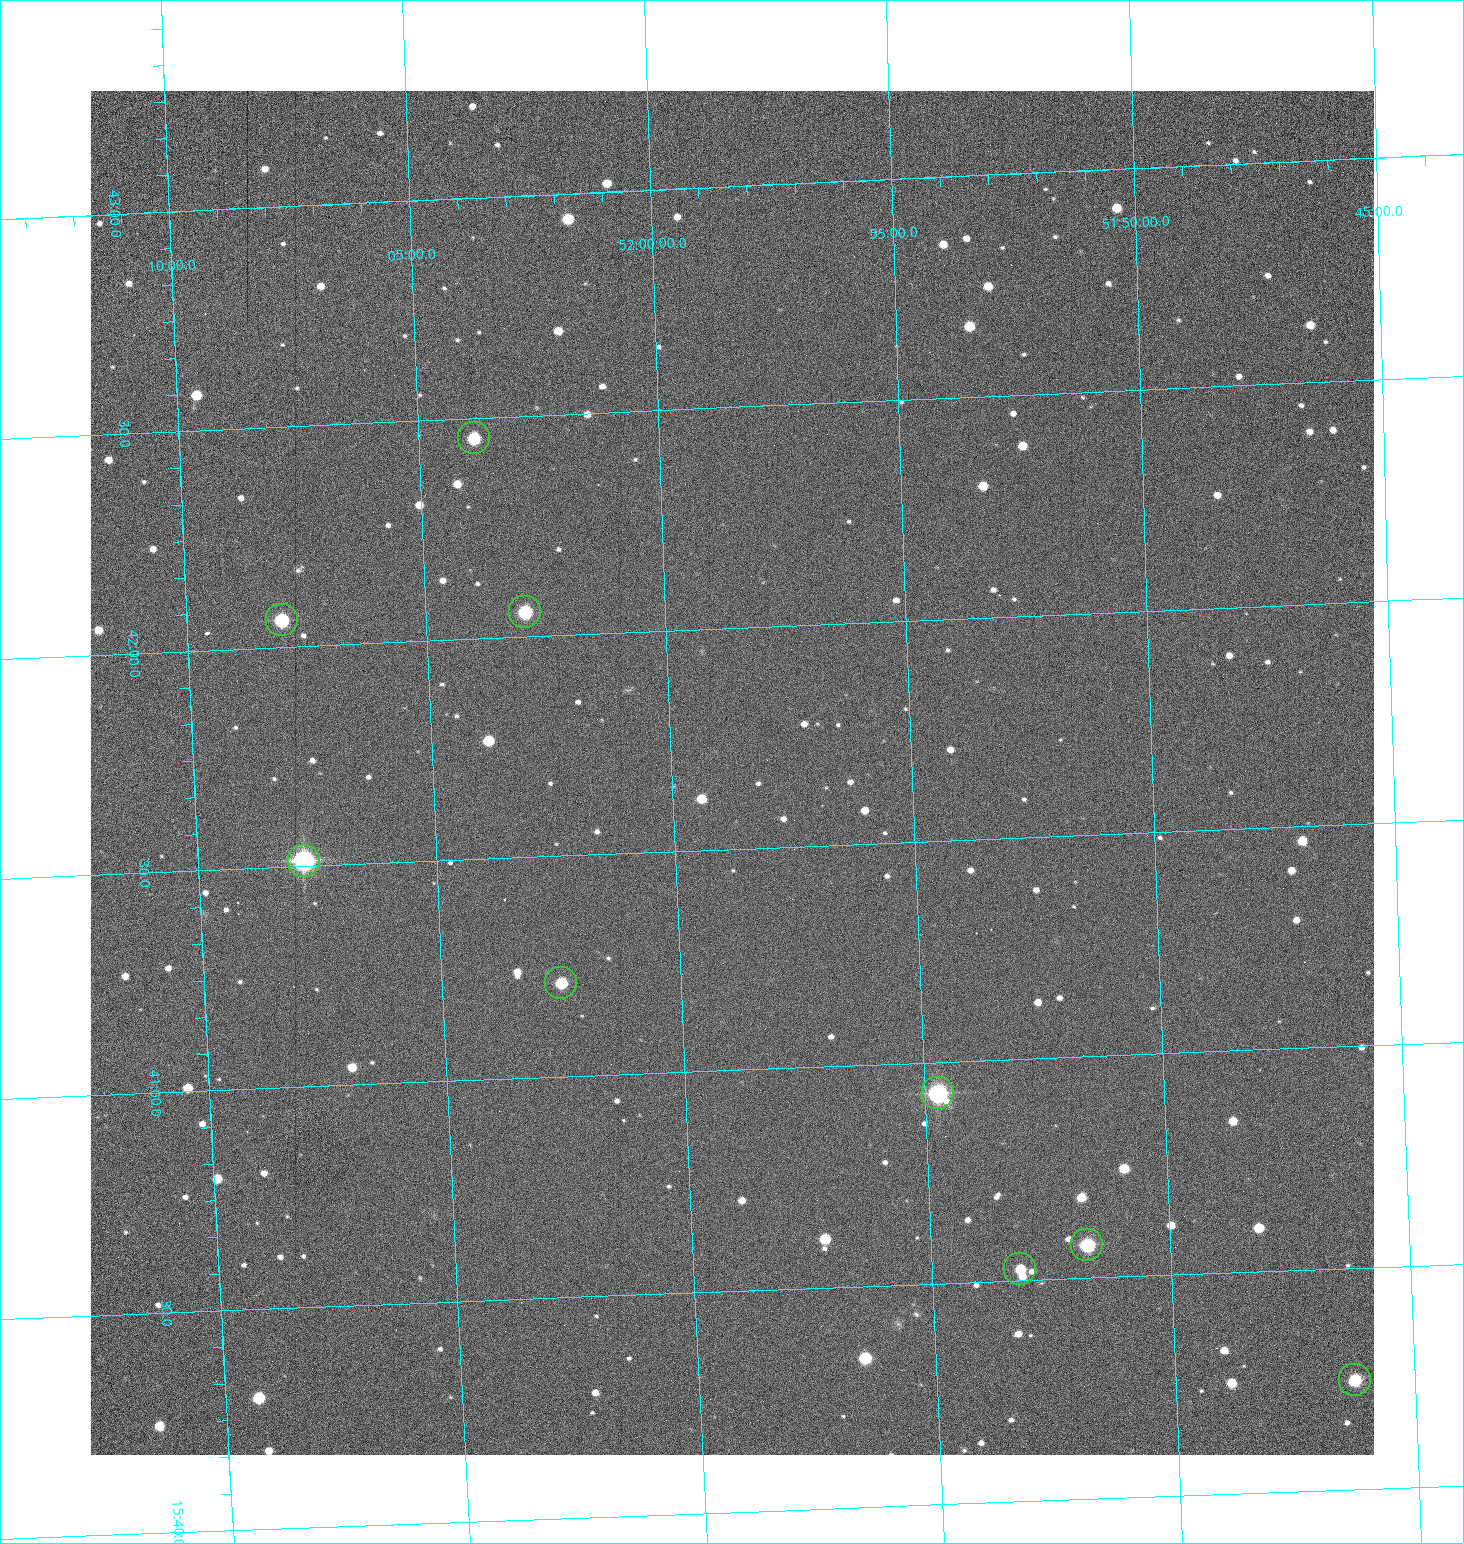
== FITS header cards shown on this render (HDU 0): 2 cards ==
NAXIS1  =                 1284 /fastest changing axis
NAXIS2  =                 1364 /next to fastest changing axis

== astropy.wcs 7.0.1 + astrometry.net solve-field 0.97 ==
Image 1284 x 1364 px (HDU 0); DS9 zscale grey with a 90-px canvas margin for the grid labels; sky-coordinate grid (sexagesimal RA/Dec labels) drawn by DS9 from the SOLVED WCS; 9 Tycho-2 reference stars matched to detected sources circled (green)
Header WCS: RA---TAN/DEC--TAN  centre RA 15:41:40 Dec +51:59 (235.42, +51.98 deg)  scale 1.26 arcsec/px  FOV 26.9' x 28.5'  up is +92 deg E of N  parity flipped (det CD > 0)
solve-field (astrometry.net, Tycho-2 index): VERIFIED the header's WCS against the Tycho-2 star catalogue (9 matches, 0 conflicts) and refined it, rather than solving blind
Solved WCS: RA---TAN-SIP/DEC--TAN-SIP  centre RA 15:41:40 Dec +51:59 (235.42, +51.98 deg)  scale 1.25 arcsec/px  FOV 26.8' x 28.5'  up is +92 deg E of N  parity flipped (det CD > 0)
The solver's refit moves the header's centre by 0.65 arcsec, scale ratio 0.9973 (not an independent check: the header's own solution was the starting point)
Tycho-2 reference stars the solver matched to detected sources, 9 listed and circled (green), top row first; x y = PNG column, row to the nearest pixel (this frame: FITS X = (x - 91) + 1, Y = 1364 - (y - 91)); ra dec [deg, ICRS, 3 dp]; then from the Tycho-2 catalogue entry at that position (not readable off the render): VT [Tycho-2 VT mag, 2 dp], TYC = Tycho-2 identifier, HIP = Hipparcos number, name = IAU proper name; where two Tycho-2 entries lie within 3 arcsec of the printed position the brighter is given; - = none
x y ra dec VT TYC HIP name
475 438 235.614 +52.064 11.61 3489-1132-1 - -
526 612 235.514 +52.049 11.19 3489-1407-1 - -
283 620 235.515 +52.133 11.12 3489-1380-1 - -
305 861 235.378 +52.130 9.31 3489-1322-1 76850 -
562 983 235.303 +52.042 11.52 3489-958-1 - -
939 1093 235.232 +51.912 9.59 3489-824-1 - -
1088 1245 235.143 +51.862 10.97 3489-1016-1 - -
1021 1269 235.131 +51.886 12.29 3489-908-1 - -
1356 1380 235.062 +51.771 11.53 3489-1453-1 - -